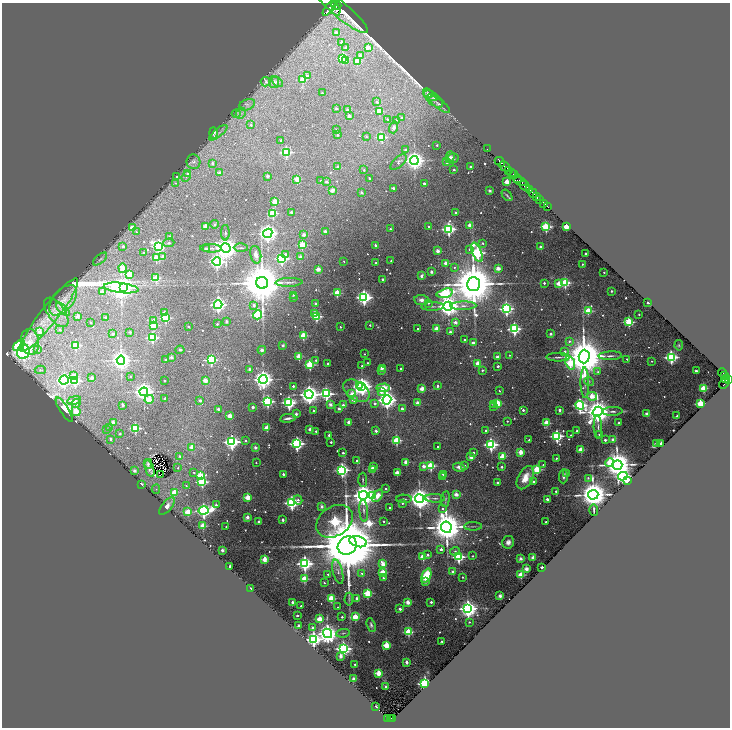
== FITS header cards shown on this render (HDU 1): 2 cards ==
NAXIS1  =                 1456
NAXIS2  =                 1451

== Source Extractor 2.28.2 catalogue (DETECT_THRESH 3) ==
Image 1456 x 1451 px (HDU 1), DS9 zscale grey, zoomed out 1/2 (1 PNG px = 2 x 2 image px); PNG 732 x 730 px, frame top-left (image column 1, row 1450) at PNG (2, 3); each listed source drawn as its Kron ellipse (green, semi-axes under 4 px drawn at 4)
Background 0.853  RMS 0.049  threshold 0.147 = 3 sigma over >= 5 px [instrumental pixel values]
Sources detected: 724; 60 cannot appear on this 1/2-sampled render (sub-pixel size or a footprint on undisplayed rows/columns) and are neither listed nor drawn; of the other 664, the 500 brightest by FLUX_AUTO listed and drawn (164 fainter detections omitted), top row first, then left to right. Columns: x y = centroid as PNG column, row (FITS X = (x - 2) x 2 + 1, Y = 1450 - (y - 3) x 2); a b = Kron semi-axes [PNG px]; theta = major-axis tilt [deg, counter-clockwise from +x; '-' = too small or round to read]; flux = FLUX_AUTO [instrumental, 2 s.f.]
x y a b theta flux
336 5 5 2 - 2500
330 7 11 4 51 7400
336 10 6 2 -83 2800
342 11 33 8 -40 12000
336 33 2 2 - 130
342 42 2 2 - 38
368 47 2 2 - 160
346 48 2 2 - 67
360 55 2 2 - 69
343 58 3 3 - 970
346 60 3 2 - 67
357 61 3 3 - 320
307 76 2 2 - 68
303 80 3 2 - 230
266 82 5 4 - 21
274 82 6 5 - 34
277 82 6 4 -40 16
322 93 2 2 - 15
428 93 5 3 - 12
430 95 8 4 -35 20
433 99 11 5 -39 34
377 102 2 2 - 50
439 104 14 4 -38 42
247 105 8 5 24 44
336 109 2 2 - 24
348 110 2 2 - 88
379 111 3 3 - 430
236 113 4 3 - 22
241 113 6 5 - 32
349 116 3 2 - 63
401 118 2 2 - 32
388 119 3 3 - 12
396 120 2 2 - 25
251 125 3 2 - 20
394 127 6 4 70 24
337 129 2 2 - 15
213 133 6 3 -88 150
218 133 11 4 38 43
337 135 2 2 - 18
366 137 2 2 - 15
382 137 3 3 - 600
281 140 2 2 - 28
437 145 2 2 - 20
487 149 2 1 - 46
405 150 2 2 - 28
286 152 3 3 - 1300
450 157 6 4 72 31
453 158 5 5 - 35
414 160 4 4 - 8200
193 162 7 7 - 45
399 162 10 5 43 39
447 162 2 2 - 64
500 162 6 3 -43 3300
213 163 2 2 - 30
470 166 2 2 - 32
505 166 6 2 -44 2100
338 167 2 2 - 22
364 170 2 2 - 18
454 170 2 2 - 26
509 171 3 2 - 500
219 173 2 2 - 58
511 173 2 1 - 270
188 174 4 4 - 36
514 175 4 3 - 1000
177 176 4 3 - 20
268 176 2 2 - 62
186 177 5 3 - 20
369 178 2 2 - 23
297 179 2 2 - 260
517 179 4 2 - 750
320 180 2 2 - 16
520 181 6 3 -21 1100
326 182 2 2 - 44
507 182 2 2 - 260
175 183 4 4 - 18
424 184 2 2 - 53
525 186 6 2 -42 3900
393 188 3 2 - 22
332 190 2 2 - 120
529 190 2 1 - 510
490 191 2 2 - 72
362 193 2 2 - 70
533 193 5 2 - 2800
507 195 6 2 -51 12
537 197 3 2 - 510
540 200 2 2 - 190
275 202 3 3 - 410
544 203 4 2 - 120
547 206 3 1 - 20
291 212 2 2 - 59
273 213 3 3 - 760
455 213 2 2 - 36
215 224 4 3 - 14
470 225 2 2 - 150
205 226 2 2 - 210
429 226 2 2 - 21
546 227 3 3 - 1200
566 227 2 2 - 380
133 228 3 3 - 190
390 229 2 2 - 18
449 229 4 4 - 2000
325 231 2 2 - 62
136 232 3 3 - 16
225 233 8 3 -89 14
268 233 5 4 - 6900
304 235 2 2 - 89
170 237 2 2 - 90
169 243 5 3 - 15
483 243 2 2 - 19
302 245 3 3 - 510
375 245 2 2 - 52
123 246 2 2 - 46
159 246 4 3 - 2100
541 247 2 2 - 110
206 248 2 2 - 40
211 248 10 3 -1 28
226 248 5 4 - 13000
241 248 7 2 -1 12
469 249 2 2 - 17
438 251 2 2 - 170
477 252 10 4 -68 2500
144 253 2 2 - 50
585 253 2 2 - 43
285 254 3 2 - 29
256 255 9 5 -78 46
163 256 2 2 - 59
300 257 2 2 - 89
156 258 3 3 - 440
282 258 4 3 - 1900
100 259 8 3 41 19
344 261 2 2 - 13
391 261 2 2 - 21
217 262 4 4 - 3000
376 263 2 2 - 15
446 263 2 2 - 130
582 264 2 2 - 17
454 267 2 2 - 13
122 268 5 3 - 190
498 268 2 2 - 170
318 269 2 2 - 180
431 272 2 2 - 64
604 272 2 2 - 15
129 274 3 3 - 280
421 276 2 2 - 62
156 278 3 3 - 420
383 279 2 2 - 43
289 282 13 3 2 28
262 283 6 6 - 57000
544 283 2 2 - 26
559 283 3 3 - 260
565 283 3 3 - 970
473 284 7 6 - 68000
123 287 2 2 - 2600
121 288 17 5 -6 14000
102 291 2 2 - 97
611 291 2 2 - 30
337 293 3 3 - 530
445 293 8 4 14 1400
293 295 2 2 - 15
364 297 4 4 - 3700
293 298 2 2 - 28
63 300 18 10 49 120
421 300 7 5 -6 43
428 303 3 3 - 14
648 303 2 2 - 57
315 304 2 2 - 44
218 305 4 4 - 3400
254 305 2 2 - 39
432 306 11 3 2 21
448 306 4 4 - 11000
463 306 13 4 1 51
63 309 8 3 -42 76
506 309 4 4 - 2700
588 311 4 3 - 400
56 312 17 8 -54 97
164 312 3 2 - 58
315 313 3 2 - 180
639 314 2 2 - 17
49 315 46 9 52 240
258 315 4 3 - 1100
77 316 2 2 - 100
316 317 3 3 - 960
106 318 2 2 - 61
165 318 3 3 - 860
153 320 3 2 - 29
226 321 2 2 - 42
91 322 2 2 - 13
455 322 2 2 - 110
629 322 3 3 - 1000
217 324 2 2 - 28
154 325 3 3 - 450
370 325 2 2 - 22
188 326 2 2 - 28
340 327 2 2 - 20
418 328 2 2 - 13
436 329 2 2 - 290
514 329 3 3 - 2000
60 330 2 2 - 28
39 332 3 2 - 81
130 332 2 2 - 28
450 332 2 2 - 33
113 334 2 2 - 74
550 334 2 2 - 74
303 336 3 3 - 550
152 338 3 3 - 920
465 340 2 2 - 40
569 341 3 3 - 21
30 342 13 9 -81 200
473 343 2 2 - 88
19 345 7 4 37 2800
76 345 3 3 - 620
283 345 2 2 - 84
679 345 5 4 - 12
38 350 4 3 - 14
180 350 4 3 - 16
262 350 4 4 - 38
565 351 3 3 - 25
23 352 7 6 - 2800
364 354 2 2 - 13
509 355 2 2 - 13
299 356 3 3 - 390
610 356 12 3 3 34
171 357 2 2 - 82
497 357 2 2 - 110
558 357 11 3 0 25
584 357 7 5 88 61000
671 357 4 3 - 2200
627 359 2 2 - 14
121 360 4 4 - 7200
165 360 2 2 - 31
211 360 4 3 - 1200
316 360 2 2 - 19
652 361 2 2 - 13
328 363 2 2 - 32
368 363 2 2 - 18
478 363 2 2 - 260
570 363 7 4 -67 750
310 365 3 3 - 740
362 366 2 2 - 22
498 366 2 2 - 42
382 368 3 2 - 39
400 368 2 2 - 23
249 369 2 2 - 77
40 370 5 4 - 25
381 370 2 2 - 120
482 370 2 2 - 22
696 371 2 2 - 73
598 372 3 3 - 15
723 373 5 2 - 320
725 375 2 1 - 130
73 376 3 3 - 110
130 377 2 2 - 14
92 378 2 2 - 86
263 379 4 4 - 7800
726 379 4 3 - 1000
728 379 3 2 - 600
64 380 5 4 - 2400
205 380 2 2 - 160
75 381 3 3 - 1100
165 381 2 2 - 21
589 382 5 4 - 14
585 383 15 3 -88 43
724 383 6 2 49 200
359 385 4 3 - 610
293 386 2 2 - 51
362 386 4 3 - 7200
437 386 2 2 - 42
383 388 7 3 4 380
703 388 3 3 - 520
422 389 2 2 - 220
356 391 14 9 -34 270
499 391 3 2 - 13
144 392 4 4 - 7600
381 392 3 2 - 67
309 394 4 4 - 9600
326 394 4 3 - 2000
352 394 3 3 - 200
592 396 5 3 - 300
165 398 2 2 - 27
149 399 5 3 - 120
74 400 7 3 12 78
200 400 2 2 - 49
354 400 2 2 - 160
387 400 4 4 - 6400
267 402 4 3 - 1700
76 403 5 3 - 72
289 403 4 4 - 2200
375 403 2 2 - 40
417 403 2 2 - 140
497 403 3 2 - 450
330 404 2 2 - 140
494 404 3 2 - 95
700 404 3 3 - 820
123 405 2 2 - 58
343 405 2 2 - 51
580 405 5 4 - 2500
493 406 2 2 - 19
253 407 2 2 - 73
218 409 2 2 - 57
339 409 2 2 - 78
402 409 2 2 - 50
64 410 14 4 -58 3900
523 410 2 2 - 34
559 410 2 2 - 89
76 411 5 4 - 280
314 411 2 2 - 40
612 411 10 3 2 25
597 412 5 4 - 18000
296 414 2 2 - 88
647 414 2 2 - 110
230 416 2 2 - 220
677 416 2 2 - 25
288 418 8 2 9 29
507 421 2 2 - 14
113 422 2 2 - 130
348 422 2 2 - 140
546 423 3 3 - 390
619 423 2 2 - 38
598 427 11 2 -88 24
110 428 4 4 - 17
135 428 3 3 - 870
267 428 2 2 - 250
107 429 4 3 - 24
310 429 2 2 - 110
486 430 2 2 - 37
316 431 2 2 - 29
376 431 2 2 - 69
577 431 2 2 - 78
120 434 2 2 - 25
600 434 2 2 - 50
329 435 2 2 - 32
571 435 2 2 - 13
557 436 3 3 - 1900
110 439 3 2 - 37
613 439 2 2 - 80
246 440 2 2 - 20
396 440 3 3 - 760
529 440 2 2 - 18
605 440 2 2 - 60
232 442 4 4 - 3200
331 442 2 2 - 37
656 443 2 2 - 33
661 443 2 2 - 120
297 444 4 4 - 2700
491 445 4 3 - 2400
438 446 2 2 - 15
192 447 2 2 - 170
255 447 2 2 - 85
581 450 2 2 - 340
474 452 2 2 - 13
521 452 3 2 - 260
343 453 2 2 - 34
180 456 2 2 - 21
503 456 3 2 - 260
471 457 3 2 - 170
556 458 2 2 - 18
357 461 3 2 - 31
406 462 2 2 - 190
256 463 2 2 - 14
609 463 4 4 - 380
148 464 5 2 - 15
543 465 2 2 - 13
617 465 5 5 - 21000
373 466 2 2 - 72
423 466 3 2 - 110
430 466 3 3 - 770
465 466 2 2 - 18
459 467 6 3 -16 56
502 467 2 2 - 44
149 468 8 3 -72 16
178 468 2 2 - 12
372 469 3 2 - 340
537 469 3 3 - 710
342 470 4 4 - 2400
134 471 2 2 - 82
194 472 3 3 - 18
397 472 2 2 - 240
283 474 2 2 - 52
443 474 2 2 - 29
567 474 2 2 - 110
161 475 2 1 - 50
200 476 4 3 - 480
563 476 7 3 87 28
623 476 5 4 - 2900
443 477 2 2 - 18
525 478 12 7 62 140
588 478 3 3 - 17
363 480 7 3 -87 15
534 481 2 2 - 71
627 481 2 2 - 950
202 482 3 3 - 1000
497 482 2 2 - 41
141 484 2 2 - 93
186 485 2 2 - 16
156 489 4 3 - 13
386 489 2 2 - 38
556 491 2 2 - 44
174 492 3 3 - 260
456 494 2 2 - 180
363 495 4 4 - 16000
373 495 3 3 - 380
593 495 5 5 - 27000
377 496 7 3 52 200
247 497 3 2 - 320
435 498 10 3 -1 24
404 499 8 2 -1 14
419 499 4 4 - 13000
445 499 7 3 83 14
547 499 2 2 - 73
298 500 4 3 - 33
292 503 4 4 - 2400
402 503 2 2 - 19
216 505 3 2 - 48
167 506 10 5 50 84
322 506 2 2 - 93
389 507 2 2 - 19
442 509 2 2 - 23
594 510 6 2 -87 15
204 511 5 4 - 4000
364 511 11 4 -85 36
188 512 3 3 - 410
247 517 2 2 - 92
283 520 2 2 - 52
334 521 20 14 34 1300
383 521 2 2 - 21
259 522 2 2 - 60
546 522 2 2 - 17
203 526 2 2 - 360
473 526 9 2 1 13
226 527 2 2 - 15
446 527 6 5 - 35000
358 542 9 5 -17 3600
508 542 6 6 - 51
347 545 10 8 35 170000
441 549 2 2 - 41
222 550 2 2 - 84
455 551 5 3 - 24
428 555 2 2 - 37
473 556 2 2 - 15
423 557 3 2 - 420
459 557 3 3 - 1400
533 557 2 2 - 160
265 559 2 2 - 330
521 559 2 2 - 140
305 564 4 4 - 3400
383 564 3 2 - 190
230 566 2 2 - 48
542 568 2 2 - 120
526 569 2 2 - 170
338 572 12 5 -76 39
453 572 2 2 - 96
362 573 2 2 - 17
383 573 3 3 - 510
328 574 2 2 - 12
521 575 2 2 - 440
426 576 7 4 66 350
462 577 2 2 - 18
383 578 2 2 - 16
304 579 3 3 - 450
425 582 4 3 - 25
324 583 2 2 - 17
251 588 3 2 - 13
368 593 3 3 - 690
500 596 2 2 - 130
331 598 3 3 - 560
357 598 2 2 - 75
349 599 6 3 85 12
292 602 2 2 - 75
408 602 2 2 - 210
431 602 2 2 - 46
301 606 2 2 - 32
338 607 2 2 - 13
400 609 2 2 - 69
468 609 4 4 - 6600
297 615 2 2 - 46
342 617 2 2 - 21
355 617 3 3 - 430
319 619 3 2 - 350
469 622 2 2 - 12
371 625 7 4 -71 26
299 626 2 2 - 140
312 628 3 2 - 82
408 632 3 3 - 720
327 633 5 4 - 9000
343 633 7 3 7 18
314 639 4 4 - 3300
442 641 2 2 - 20
386 645 3 3 - 410
343 649 4 4 - 3500
340 656 3 2 - 150
406 662 2 2 - 120
355 664 2 2 - 20
378 673 2 2 - 340
354 679 3 3 - 30
425 683 3 3 - 3500
386 687 2 2 - 50
376 707 2 2 - 120
388 718 3 2 - 150
390 718 2 2 - 94
393 718 2 1 - 62
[164 fainter detections neither listed nor drawn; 60 sub-pixel or undisplayed-footprint detections neither listed nor drawn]